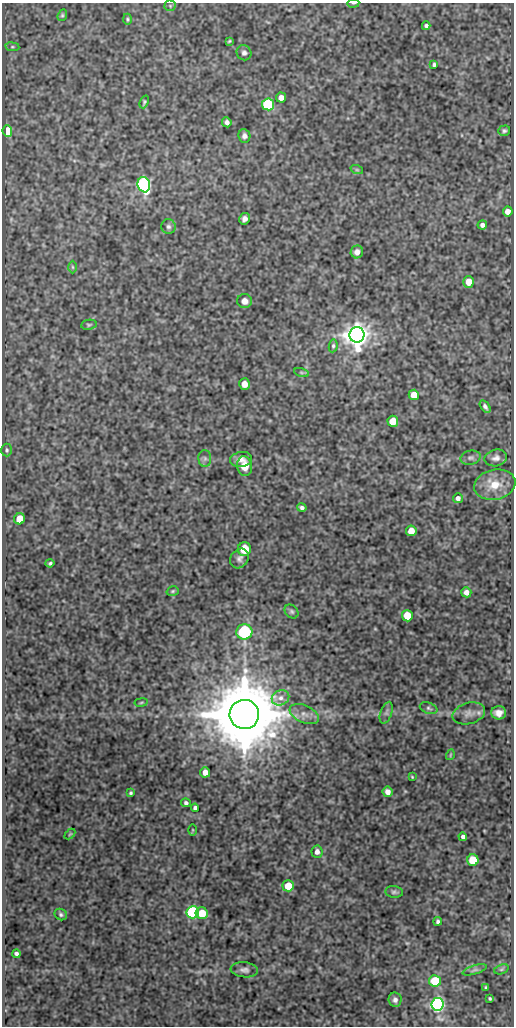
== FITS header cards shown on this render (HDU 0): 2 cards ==
NAXIS1  =                  512
NAXIS2  =                 1024

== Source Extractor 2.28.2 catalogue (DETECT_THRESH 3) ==
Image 512 x 1024 px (HDU 0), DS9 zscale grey, 1 PNG px = 1 image px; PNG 516 x 1028 px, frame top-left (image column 1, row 1024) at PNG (2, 3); each listed source drawn as its Kron ellipse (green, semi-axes under 4 px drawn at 4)
Background 87.5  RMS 0.53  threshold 1.58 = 3 sigma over >= 5 px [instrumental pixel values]
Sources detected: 88; all 88 listed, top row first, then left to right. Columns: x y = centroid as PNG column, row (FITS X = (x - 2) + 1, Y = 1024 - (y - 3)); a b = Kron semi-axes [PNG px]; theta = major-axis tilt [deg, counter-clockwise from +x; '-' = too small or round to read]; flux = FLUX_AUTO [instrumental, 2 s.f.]
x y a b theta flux
353 3 6 3 8 39
170 6 5 5 - 50
62 15 6 4 68 51
127 19 5 4 - 51
426 26 4 4 - 84
229 41 4 3 - 39
12 47 7 3 -8 49
244 53 8 7 - 110
434 64 4 3 - 64
281 97 5 5 - 200
144 102 6 4 68 52
268 104 6 6 - 3100
227 122 5 4 - 120
7 131 6 5 - 1500
504 131 6 5 - 80
244 136 7 6 - 120
357 170 6 4 -18 52
144 185 8 6 -73 9700
508 211 5 5 - 230
244 219 6 5 - 130
482 225 5 4 - 130
168 227 7 7 - 100
357 252 6 6 - 200
72 267 6 4 -89 51
469 282 6 5 - 510
245 301 7 7 - 190
89 325 8 5 9 59
357 335 7 7 - 46000
333 346 6 4 81 64
301 372 8 3 -19 49
245 384 6 5 - 210
414 395 5 5 - 560
485 406 7 4 -56 99
393 421 5 5 - 770
7 450 6 5 - 65
205 458 8 6 -90 110
471 458 10 7 11 120
496 458 11 8 13 190
241 459 11 7 10 200
244 466 10 7 -80 440
495 485 21 15 12 770
458 498 5 5 - 130
302 508 4 3 - 92
20 519 5 5 - 770
411 531 5 5 - 430
244 549 7 6 - 640
239 558 10 8 52 150
50 563 4 3 - 56
173 591 6 4 17 52
466 592 5 5 - 180
292 611 8 6 -45 82
407 616 5 5 - 830
244 632 8 8 - 3100
280 698 9 7 23 200
141 702 7 3 9 43
429 708 9 5 -19 83
386 713 11 5 70 100
469 713 17 10 16 260
499 713 7 6 - 230
244 714 15 14 - 430000
304 714 15 8 -24 290
450 755 5 3 - 29
205 772 5 5 - 260
412 777 3 2 - 30
388 792 5 5 - 200
131 793 3 3 - 53
186 803 5 4 - 77
195 808 4 4 - 87
193 830 5 3 - 32
70 834 6 3 44 40
463 837 4 4 - 100
317 852 6 5 - 170
473 860 6 5 - 1200
288 886 5 5 - 700
394 892 9 5 -7 93
193 912 6 6 - 5100
202 913 6 6 - 740
61 914 6 5 - 75
438 921 4 4 - 76
16 954 4 4 - 89
501 969 7 4 20 61
244 970 14 7 -6 160
475 970 12 4 17 85
435 981 6 5 - 1500
486 987 3 3 - 48
490 999 3 3 - 47
395 1000 7 6 - 120
438 1004 6 6 - 13000
At the frame edge (FLAGS 8, measured only in part): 1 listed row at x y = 353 3

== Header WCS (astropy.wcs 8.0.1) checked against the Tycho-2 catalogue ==
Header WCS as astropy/WCSLIB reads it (CRVAL/CRPIX/CD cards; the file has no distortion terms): RA---SIN/DEC--SIN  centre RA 14:05:49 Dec +54:16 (211.45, +54.26 deg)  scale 1 arcsec/px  FOV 8.5' x 17.1'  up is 0 deg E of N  parity normal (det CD < 0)
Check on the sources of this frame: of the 60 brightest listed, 4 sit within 1.7 arcsec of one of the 4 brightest Tycho-2 stars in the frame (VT <= 12.30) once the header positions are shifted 0.09 arcsec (0.07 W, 0.06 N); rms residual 0.57 arcsec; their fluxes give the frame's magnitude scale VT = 22.41 - 2.5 log10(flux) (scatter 0.24 mag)
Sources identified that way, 3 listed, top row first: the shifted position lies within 1.7 arcsec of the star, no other Tycho-2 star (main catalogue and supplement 1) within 3.4 arcsec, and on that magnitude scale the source's flux lands within +1.5 / -3 mag of the star's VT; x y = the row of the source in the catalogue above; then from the Tycho-2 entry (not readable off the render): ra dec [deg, ICRS J2000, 3 dp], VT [Tycho-2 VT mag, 2 dp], TYC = Tycho-2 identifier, HIP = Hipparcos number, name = IAU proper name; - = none
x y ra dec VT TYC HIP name
144 185 211.508 +54.353 12.30 3852-316-1 - -
357 335 211.407 +54.312 10.42 3852-274-1 - -
438 1004 211.369 +54.126 12.27 3852-1100-1 - -